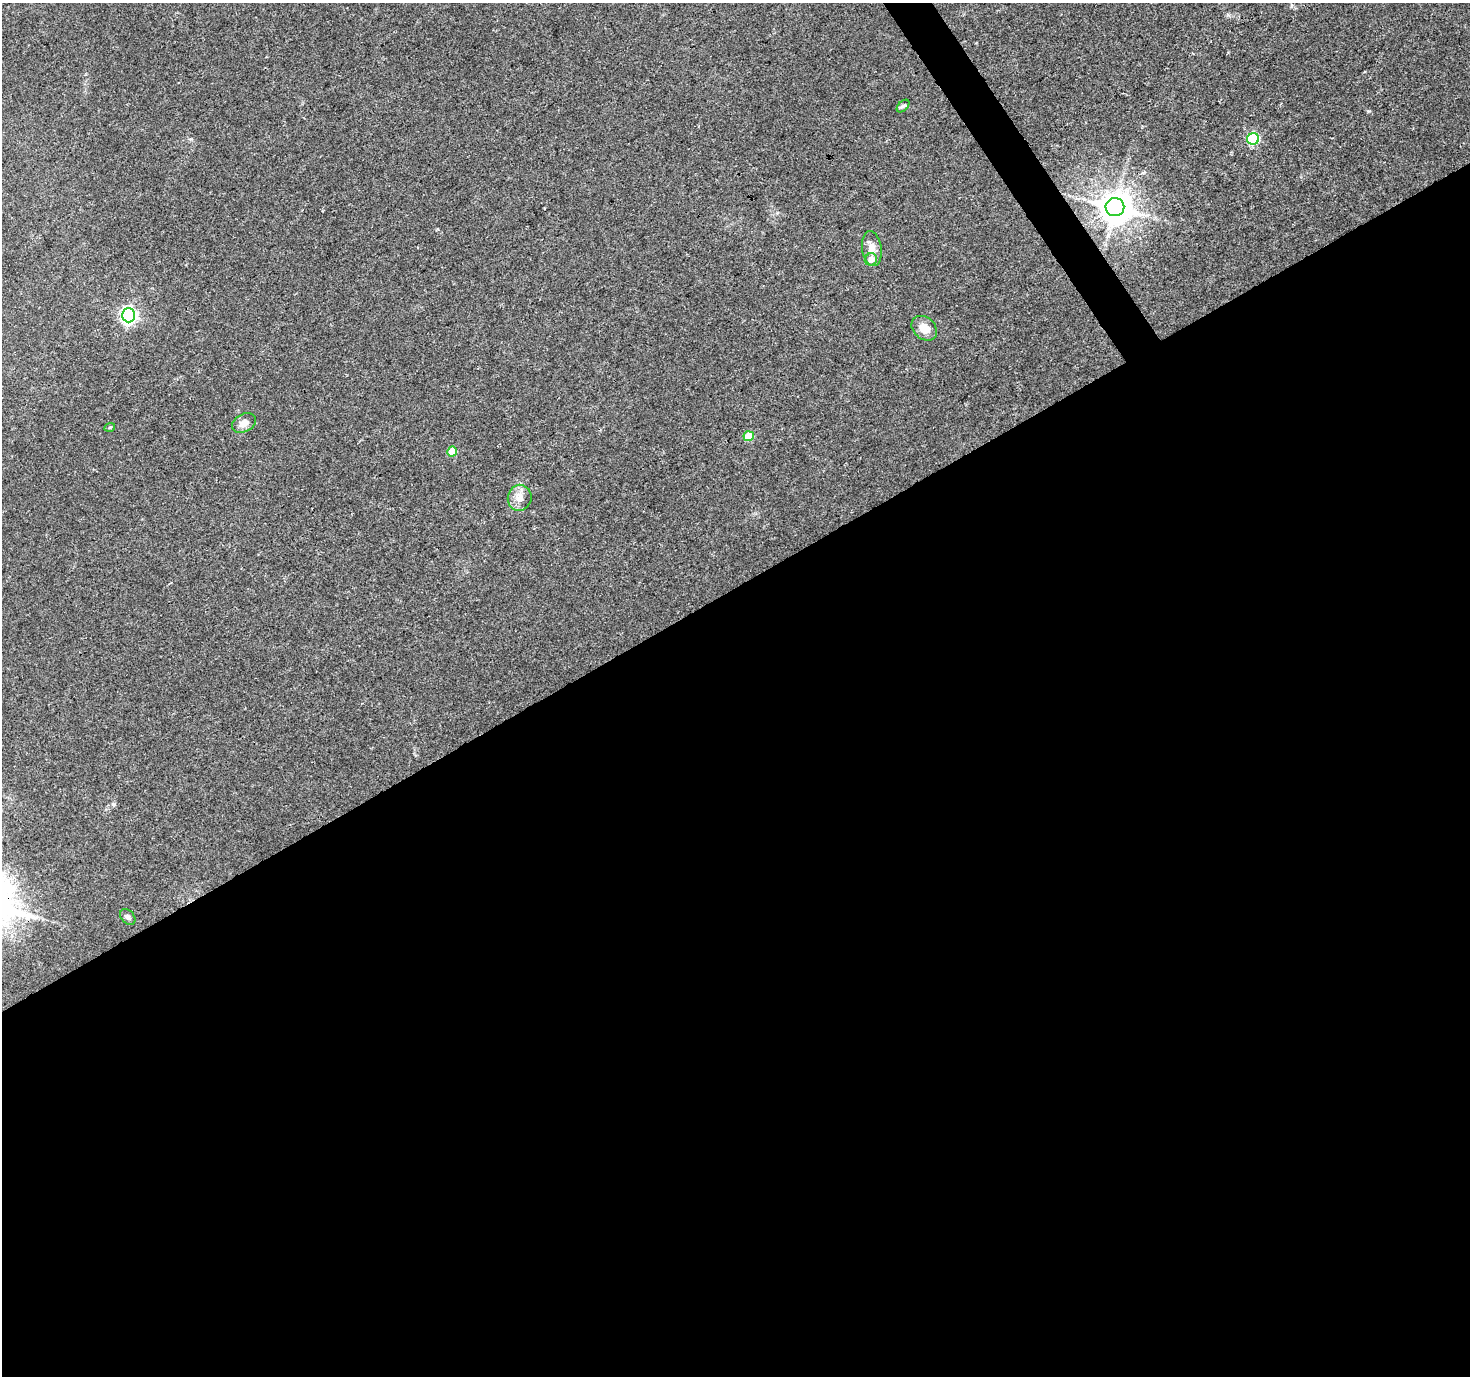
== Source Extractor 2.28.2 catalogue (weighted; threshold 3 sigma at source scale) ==
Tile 15 of 4 x 4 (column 3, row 4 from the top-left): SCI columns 2945-4412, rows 178-1551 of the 5881 x 5789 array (HDU 1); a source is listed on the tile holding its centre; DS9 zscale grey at full resolution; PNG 1472 x 1378 px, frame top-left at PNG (2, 3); each listed source drawn as its Kron ellipse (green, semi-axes under 4 px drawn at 4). Shown black and unused: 58% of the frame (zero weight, under 3 of 4 exposures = <1% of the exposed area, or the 3 px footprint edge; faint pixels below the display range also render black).
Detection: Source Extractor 2.28.2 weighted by HDU 2 'WHT'; one run over the whole footprint, this tile lists its part. Background 0.0346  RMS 0.0036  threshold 0.0163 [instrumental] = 3 sigma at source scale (4.5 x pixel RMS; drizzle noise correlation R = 1.50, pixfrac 1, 0.0396/0.0396 arcsec/px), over >= 5 px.
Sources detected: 13; all 13 listed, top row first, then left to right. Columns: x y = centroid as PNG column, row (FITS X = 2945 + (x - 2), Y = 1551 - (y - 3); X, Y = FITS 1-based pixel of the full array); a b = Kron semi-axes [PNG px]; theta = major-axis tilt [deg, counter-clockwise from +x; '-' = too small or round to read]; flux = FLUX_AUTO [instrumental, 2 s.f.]
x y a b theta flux
903 106 8 4 44 0.68
1253 139 6 5 - 37
1115 207 9 9 - 740
872 248 17 9 -82 3.2
871 259 6 6 - 3.4
129 315 7 6 - 120
924 328 14 11 -42 4.4
244 423 12 9 27 2.9
110 427 5 3 - 0.37
749 436 5 5 - 10
452 451 5 5 - 7.4
520 498 13 12 - 3.3
128 917 9 6 -49 0.98
Overlapping masked pixels (flux is a lower limit): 1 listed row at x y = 1115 207
Unlisted compact peaks at least as high as the median listed source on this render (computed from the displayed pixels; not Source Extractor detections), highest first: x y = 1369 111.